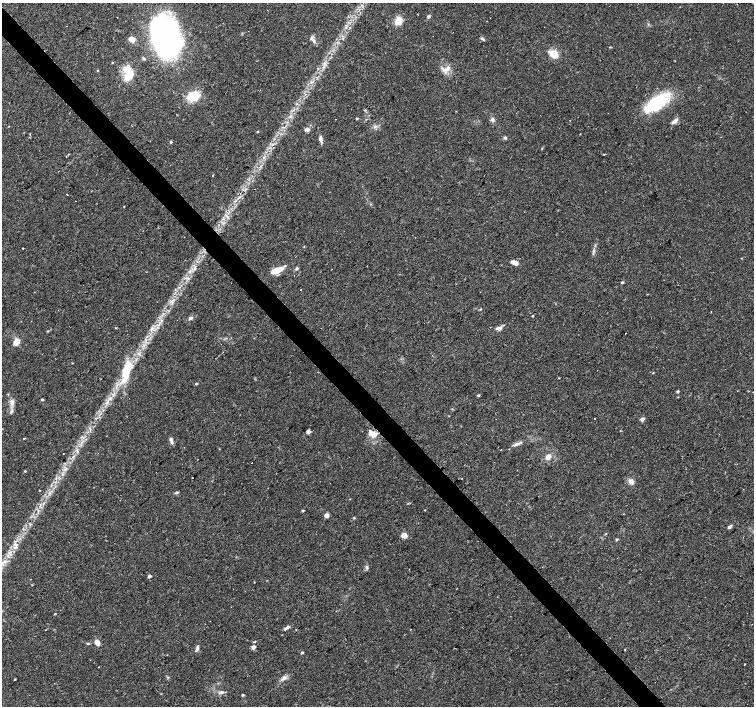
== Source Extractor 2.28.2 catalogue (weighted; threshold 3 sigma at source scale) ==
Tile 11 of 4 x 4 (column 3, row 3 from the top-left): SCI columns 3012-4515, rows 1620-3026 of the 6018 x 5986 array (HDU 1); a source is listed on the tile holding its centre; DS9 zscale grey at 2 x 2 block average (1 PNG px = mean of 2 x 2 image px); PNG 756 x 708 px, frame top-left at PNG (2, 3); no overlay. Shown black and unused: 4% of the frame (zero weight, under 2 of 3 exposures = <1% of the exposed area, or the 3 px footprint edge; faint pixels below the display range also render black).
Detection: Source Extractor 2.28.2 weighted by HDU 2 'WHT'; one run over the whole footprint, this tile lists its part. Background 0.0339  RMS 0.0039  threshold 0.0178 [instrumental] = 3 sigma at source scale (4.5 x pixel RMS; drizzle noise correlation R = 1.50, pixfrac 1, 0.0396/0.0396 arcsec/px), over >= 5 px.
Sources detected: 97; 3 cosmic-ray / hot-pixel residue — not listed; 3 inside a brighter listed object's ellipse — not listed separately; the other 91 listed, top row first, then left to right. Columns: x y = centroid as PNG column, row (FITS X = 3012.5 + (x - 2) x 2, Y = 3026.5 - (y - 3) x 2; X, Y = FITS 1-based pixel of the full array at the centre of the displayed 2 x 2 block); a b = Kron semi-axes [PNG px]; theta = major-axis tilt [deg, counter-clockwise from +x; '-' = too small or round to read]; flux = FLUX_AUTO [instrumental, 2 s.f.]
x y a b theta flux
429 16 5 4 - 1.5
398 20 8 6 70 10
166 37 40 27 -77 240
482 39 6 3 -42 1.3
132 40 7 6 - 5.3
314 41 7 4 -62 2.9
553 54 11 8 -58 12
112 62 3 2 - 0.7
447 69 11 5 33 5.4
97 70 3 2 - 0.52
128 70 16 11 -63 15
193 96 9 6 24 31
655 104 34 13 29 46
357 118 3 2 - 1
492 120 5 5 - 2.3
674 121 8 5 27 3.3
307 130 6 4 -14 2.7
257 132 3 2 - 0.51
505 138 4 4 - 1.6
320 139 8 4 -80 3.4
171 142 3 3 - 1
604 154 2 2 - 0.83
212 175 2 2 - 0.9
255 189 2 2 - 0.34
67 195 2 2 - 1.9
239 197 4 3 - 1.5
124 207 2 2 - 0.33
227 217 4 2 - 1.2
23 248 2 2 - 1.1
514 262 7 4 -21 6.2
297 268 5 3 - 1.5
277 270 14 5 21 17
190 271 4 2 - 1.2
622 282 3 3 - 0.82
301 290 2 2 - 0.88
533 316 3 2 - 0.63
190 318 6 4 22 2.3
161 321 4 2 - 0.95
115 328 3 2 - 0.39
499 328 9 4 0 3.2
151 329 4 2 - 1.1
48 331 3 2 - 0.73
625 334 2 2 - 0.63
16 342 8 5 57 8.6
126 372 34 10 74 31
559 378 3 2 - 0.45
196 384 3 3 - 0.93
678 391 4 3 - 1.1
478 395 4 2 - 0.93
42 400 3 2 - 1.1
12 402 9 6 77 4.5
11 411 6 4 50 1.9
642 419 5 4 - 2.6
308 432 3 2 - 5.9
372 434 13 8 -34 8.5
24 438 2 2 - 1.9
171 440 9 3 -72 2.7
517 444 9 4 25 3.1
509 449 2 2 - 0.31
501 450 2 2 - 0.32
63 453 2 2 - 0.46
548 457 7 5 51 4.8
65 469 3 2 - 0.99
25 471 3 2 - 0.7
192 478 2 2 - 1.3
631 481 8 6 -31 4
40 490 2 2 - 0.44
176 492 4 3 - 1.4
303 510 3 2 - 1
326 515 5 5 - 3
354 518 3 2 - 0.79
729 527 6 3 44 1.9
404 535 5 5 - 5.8
616 540 3 3 - 0.75
16 545 5 3 - 1.7
10 552 6 2 18 1.9
367 567 6 4 -58 1.6
149 576 3 3 - 2.7
55 614 3 2 - 0.58
287 628 8 3 31 2.7
97 642 6 4 -61 5.9
88 643 4 3 - 0.95
253 647 5 4 - 2.5
197 648 9 3 72 2.4
302 652 3 3 - 0.99
745 664 2 2 - 2.2
99 667 2 2 - 0.27
284 678 7 4 25 3
15 679 3 2 - 0.6
221 692 8 4 11 2.7
243 695 3 3 - 0.96
Diffuse or blended objects may show on this block-average render without a row.